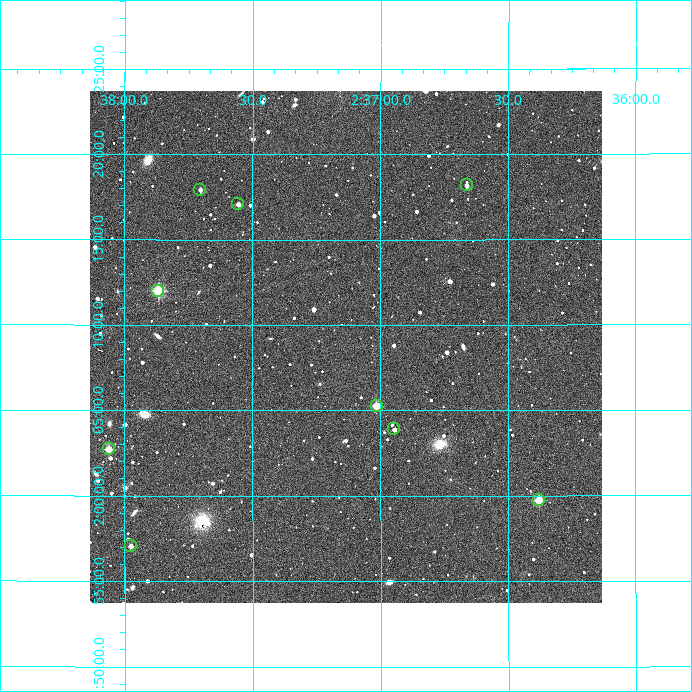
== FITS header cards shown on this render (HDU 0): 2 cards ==
NAXIS1  =                  512
NAXIS2  =                  512

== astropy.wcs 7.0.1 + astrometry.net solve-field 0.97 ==
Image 512 x 512 px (HDU 0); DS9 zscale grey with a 90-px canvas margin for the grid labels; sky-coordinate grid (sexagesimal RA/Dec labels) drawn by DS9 from the SOLVED WCS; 9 Tycho-2 reference stars matched to detected sources circled (green)
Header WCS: RA---TAN/DEC--TAN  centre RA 02:37:08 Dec +02:09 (39.28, +2.15 deg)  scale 3.52 arcsec/px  FOV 30.0' x 30.0'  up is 0 deg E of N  parity normal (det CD < 0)
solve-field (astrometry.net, Tycho-2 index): VERIFIED the header's WCS against the Tycho-2 star catalogue (9 matches, 0 conflicts) and refined it, rather than solving blind
Solved WCS: RA---TAN-SIP/DEC--TAN-SIP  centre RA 02:37:08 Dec +02:09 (39.28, +2.15 deg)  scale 3.52 arcsec/px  FOV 30.0' x 30.0'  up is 0 deg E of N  parity normal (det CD < 0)
The solver's refit moves the header's centre by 1.5 arcsec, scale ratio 1.001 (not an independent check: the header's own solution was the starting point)
Tycho-2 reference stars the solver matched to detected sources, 9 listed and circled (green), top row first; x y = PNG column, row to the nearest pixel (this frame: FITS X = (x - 90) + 1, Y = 512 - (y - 91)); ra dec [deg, ICRS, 3 dp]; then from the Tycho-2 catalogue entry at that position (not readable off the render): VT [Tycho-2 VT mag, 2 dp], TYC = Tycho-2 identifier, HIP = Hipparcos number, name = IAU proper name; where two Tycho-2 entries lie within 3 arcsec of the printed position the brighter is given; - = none
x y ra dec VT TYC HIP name
467 185 39.166 +2.303 11.78 46-679-1 - -
200 190 39.426 +2.299 12.31 46-915-1 - -
238 204 39.389 +2.284 12.66 46-1041-1 - -
158 291 39.467 +2.200 9.73 46-631-1 - -
377 406 39.254 +2.088 10.44 46-673-1 - -
394 429 39.236 +2.065 12.54 46-655-1 - -
109 449 39.515 +2.045 10.69 46-855-1 - -
539 500 39.095 +1.996 10.02 46-895-1 - -
131 546 39.494 +1.951 12.20 46-1001-1 - -